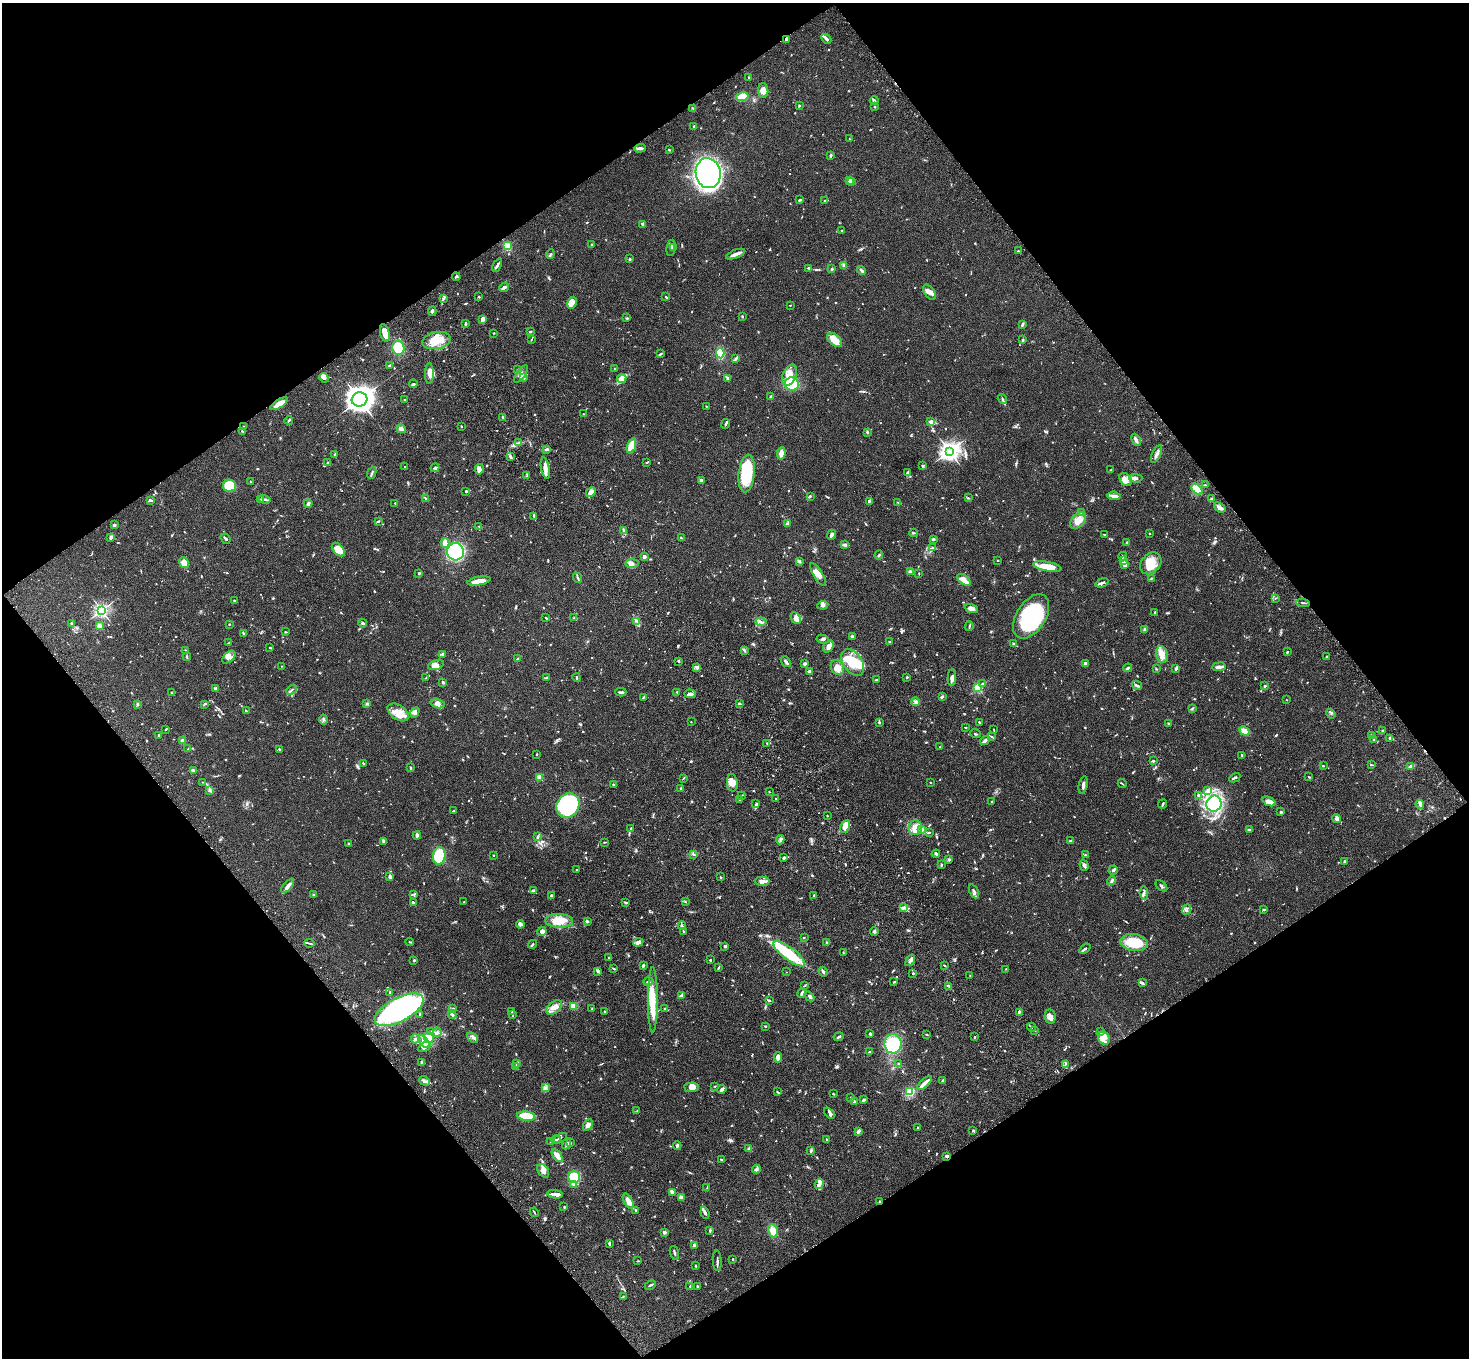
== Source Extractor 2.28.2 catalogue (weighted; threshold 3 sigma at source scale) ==
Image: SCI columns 107-5973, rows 378-5801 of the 6077 x 6038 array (HDU 1 of 3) = the unmasked area's bounding box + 8 px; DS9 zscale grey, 4 x 4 block average (1 PNG px = mean of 4 x 4 image px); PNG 1471 x 1360 px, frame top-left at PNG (2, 3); each listed source drawn as its Kron ellipse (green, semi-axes under 4 px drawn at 4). Shown black and unused: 49% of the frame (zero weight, under 3 of 4 exposures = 6% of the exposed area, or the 3 px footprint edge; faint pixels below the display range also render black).
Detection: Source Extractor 2.28.2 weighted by HDU 2 'WHT'. Background 0.0588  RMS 0.0053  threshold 0.024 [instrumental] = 3 sigma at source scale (4.5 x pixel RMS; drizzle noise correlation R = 1.50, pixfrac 1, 0.05/0.05 arcsec/px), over >= 5 px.
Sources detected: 1278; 3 too faint to see at this stretch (4 x 4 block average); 3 inside a brighter object's white glare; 4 cosmic-ray / hot-pixel residue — neither listed nor drawn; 47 coinciding with a brighter row at this scale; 89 inside a brighter listed object's ellipse — not listed separately; of the other 1132, all 500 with FLUX_AUTO >= 2.21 (the completeness limit of this list) listed and drawn (632 fainter detections not listed), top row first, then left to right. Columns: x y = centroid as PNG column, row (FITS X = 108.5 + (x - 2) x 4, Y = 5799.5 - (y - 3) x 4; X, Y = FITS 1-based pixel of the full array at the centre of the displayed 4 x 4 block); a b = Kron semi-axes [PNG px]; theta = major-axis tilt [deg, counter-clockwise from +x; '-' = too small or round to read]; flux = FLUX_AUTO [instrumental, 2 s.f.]
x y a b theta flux
786 39 4 2 - 5.5
826 39 6 2 -47 12
749 77 3 2 - 2.6
763 91 7 5 -86 18
742 97 6 4 12 77
874 100 4 2 - 5.9
799 106 2 2 - 5.3
875 106 2 2 - 2.8
693 108 3 2 - 3.5
694 126 2 2 - 4.2
849 139 2 2 - 3.4
640 148 6 2 2 13
669 150 3 2 - 2.4
830 155 3 2 - 5.7
708 173 15 12 -81 1200
849 180 3 2 - 21
851 182 3 2 - 6
800 200 3 2 - 4.9
824 201 2 2 - 3.8
643 224 3 2 - 5.9
842 231 2 2 - 3.2
591 245 3 2 - 3.1
507 246 2 2 - 230
671 248 8 2 80 7.4
673 248 3 2 - 3
1018 251 2 2 - 2.3
550 254 5 3 - 3.9
736 254 10 2 20 18
629 259 2 2 - 3.8
497 265 7 2 64 8.2
844 266 4 3 - 5.2
808 268 4 2 - 3.7
832 269 3 2 - 3.5
861 271 5 2 - 5.7
456 277 4 2 - 4.7
504 287 4 2 - 11
930 292 9 5 -56 18
479 297 2 2 - 2.4
666 297 3 2 - 5.7
444 298 3 2 - 4.7
572 303 6 4 63 16
790 305 2 2 - 2.7
432 311 5 2 - 5.3
742 316 3 2 - 2.6
627 318 3 2 - 2.7
483 319 3 2 - 18
465 324 3 2 - 6.4
1022 324 4 2 - 6
530 332 3 2 - 4
385 333 9 4 -77 43
494 333 2 2 - 4
436 340 14 8 11 67
531 340 2 2 - 2.2
835 340 9 5 -40 38
1023 340 3 2 - 3.1
398 348 7 6 - 120
720 353 5 3 - 140
661 354 3 2 - 2.9
736 359 3 2 - 5.6
390 366 3 2 - 6.2
518 369 3 2 - 3.2
614 369 2 2 - 2.7
429 373 10 3 89 23
521 374 10 4 55 15
789 375 11 6 67 34
324 378 5 3 - 6.8
524 378 3 2 - 4.1
728 378 3 2 - 3.6
622 379 5 2 - 73
413 384 4 2 - 3.2
792 384 7 6 - 82
771 397 3 2 - 14
360 399 8 7 - 2400
1002 399 5 2 - 4.9
405 400 2 2 - 3
279 404 10 3 32 35
706 406 2 2 - 2.4
584 414 2 2 - 3.1
503 417 3 2 - 5.6
289 420 4 2 - 3.9
930 422 4 2 - 10
726 424 5 2 - 5
461 426 2 2 - 2.4
244 427 4 2 - 3.8
401 429 5 3 - 13
242 431 3 2 - 3.2
867 432 2 2 - 6.3
1136 440 6 2 -64 11
518 443 2 2 - 2.7
631 446 8 4 71 52
547 449 3 2 - 4
949 451 4 3 - 1200
781 453 6 3 82 20
335 454 2 2 - 3.7
1157 454 9 2 64 12
511 457 3 2 - 3.9
328 463 3 2 - 3.1
646 463 3 2 - 2.2
922 465 3 2 - 2.4
405 467 2 2 - 3.9
435 468 4 3 - 5.3
545 468 11 3 -80 19
479 469 5 4 - 9.1
1111 470 3 2 - 3.3
907 472 3 2 - 2.9
372 473 6 2 67 6.4
747 474 19 8 83 150
527 475 3 2 - 2.6
1136 478 6 3 -1 8.9
1125 479 7 5 -54 21
701 480 2 2 - 6.3
250 481 3 2 - 2.4
1205 485 2 2 - 2.2
229 486 6 6 - 140
1197 489 6 4 -44 72
466 491 3 2 - 2.8
591 492 6 4 45 15
810 496 3 2 - 3.3
1114 496 6 2 -6 17
426 498 2 2 - 3.6
968 498 3 2 - 2.5
265 499 6 2 -15 4.8
1211 499 2 2 - 5.2
260 500 3 2 - 3.2
151 501 4 2 - 5.4
869 501 3 2 - 2.9
898 502 3 2 - 2.4
395 503 4 2 - 3
308 504 4 2 - 7
1220 507 6 3 -39 9
1082 513 3 2 - 4.5
534 516 3 2 - 3.1
378 521 3 2 - 3.9
1078 521 10 6 46 26
788 523 4 2 - 3.2
114 525 3 2 - 8.8
479 526 2 2 - 2.4
624 531 3 2 - 3.2
914 533 4 2 - 2.8
1149 533 2 2 - 3.5
1104 534 2 2 - 2.6
831 535 5 3 - 8.1
110 538 3 3 - 7.5
681 538 4 2 - 2.9
226 539 5 2 - 5.9
933 539 4 3 - 4.5
1127 542 2 2 - 15
445 543 5 4 - 24
845 545 3 3 - 4.6
933 548 4 2 - 2.7
338 550 8 5 -48 55
455 552 8 8 - 450
879 555 5 2 - 3.3
1123 556 4 2 - 3.6
644 557 2 2 - 50
998 560 2 2 - 10
1124 560 3 2 - 3.6
800 561 4 2 - 3.5
184 563 6 4 -54 23
632 563 6 4 10 13
1151 563 12 9 46 58
1125 564 4 2 - 20
1047 567 14 4 -10 65
910 571 4 3 - 6.3
419 573 3 2 - 5.3
919 573 2 2 - 2.4
818 575 13 4 -59 23
577 578 5 2 - 4.5
1151 578 4 2 - 3.4
964 580 8 4 -37 16
479 581 12 3 10 35
1102 583 7 2 21 6.1
1275 598 3 2 - 2.2
234 600 2 2 - 4.2
1303 603 7 2 -7 4.5
823 605 5 4 - 9.7
971 608 7 4 -20 12
101 610 2 2 - 710
1155 613 2 2 - 16
1031 616 24 14 57 260
546 618 3 2 - 3.9
574 618 2 2 - 2.2
796 618 6 4 -64 14
637 621 3 2 - 3.6
761 622 5 2 - 5.6
363 623 4 3 - 4.4
71 624 3 2 - 2.6
229 624 2 2 - 2.9
99 626 2 2 - 100
969 626 5 2 - 4.5
1145 629 3 3 - 6.3
285 632 2 2 - 3
243 633 3 2 - 3.5
852 636 3 3 - 3.6
823 639 6 3 -10 5.5
890 642 2 2 - 6
229 643 3 2 - 4
1014 644 3 2 - 4.8
828 647 6 4 51 18
270 648 4 2 - 3.2
186 650 3 2 - 2.3
744 650 4 2 - 3.7
1287 652 3 2 - 2.8
443 654 4 2 - 4.1
1162 655 8 5 -74 29
187 657 4 2 - 3.6
229 657 7 5 41 14
1326 657 2 2 - 2.8
518 659 3 2 - 12
679 661 3 2 - 4
786 662 6 2 -50 10
853 662 15 9 -55 100
805 664 2 2 - 10
1085 664 4 3 - 15
436 665 8 4 17 19
281 666 2 2 - 2.3
697 667 4 2 - 4
837 667 8 6 -61 22
1219 667 7 2 7 9.7
1128 668 4 2 - 5.6
1156 669 3 2 - 2.3
1176 669 3 2 - 7.9
809 671 2 2 - 11
907 677 2 2 - 3.7
426 678 3 2 - 2.3
546 678 3 2 - 3.4
577 678 4 2 - 3.3
952 678 8 4 86 14
876 680 3 2 - 3.4
443 683 4 2 - 3.8
983 684 3 2 - 5.8
1137 685 5 2 - 4.8
1265 686 3 2 - 3.5
978 688 2 2 - 330
216 689 3 3 - 7.8
292 690 6 2 45 6
621 692 5 2 - 7.2
677 692 4 2 - 2.8
171 693 2 2 - 2.7
690 694 6 3 -1 13
644 697 3 2 - 3.5
942 697 3 2 - 3.3
1286 700 2 2 - 2.8
916 702 4 4 - 8.4
367 703 2 2 - 7.3
137 704 3 2 - 6.2
204 704 3 2 - 2.6
438 704 7 4 -15 12
739 704 3 2 - 3.8
1192 708 3 2 - 2.7
246 711 3 2 - 3.2
398 712 12 7 -34 44
415 712 5 4 - 9
1331 714 5 2 - 2.4
323 720 5 2 - 4.8
691 722 2 2 - 3.1
879 722 3 2 - 3.2
979 722 3 2 - 3.1
1168 723 2 2 - 2.8
965 727 2 2 - 4.1
166 729 3 2 - 3
994 730 3 2 - 2.3
1244 731 5 4 - 21
1383 731 2 2 - 8
975 734 5 2 - 3.7
159 735 2 2 - 6.1
1371 735 2 2 - 3.2
992 737 3 2 - 2.6
1390 738 3 3 - 4.6
1373 740 2 2 - 2.7
183 741 2 2 - 24
985 741 5 3 - 10
767 743 2 2 - 3.2
940 747 2 2 - 3.9
188 749 3 2 - 2.4
279 749 2 2 - 3.2
536 754 2 2 - 2.6
1242 755 3 2 - 3.4
1153 761 3 2 - 4.5
363 763 2 2 - 4.5
1371 765 4 2 - 2.2
1323 766 3 2 - 2.9
1410 767 4 3 - 7.8
411 768 3 2 - 4
193 770 3 2 - 6
540 777 2 2 - 110
1309 777 4 2 - 2.5
684 778 3 2 - 2.8
1235 778 6 2 28 4.6
202 782 2 2 - 2.8
930 782 2 2 - 4.2
732 783 9 5 -85 22
613 784 3 2 - 2.7
1122 784 5 2 - 2.3
1083 785 9 3 78 11
681 788 4 2 - 4.1
209 790 3 3 - 4.5
1207 791 3 2 - 3.1
769 792 2 2 - 2.6
1199 795 3 2 - 9.6
742 796 3 2 - 2.7
775 798 2 2 - 3.6
740 799 3 2 - 2.3
1269 801 7 3 -24 24
992 802 2 2 - 6.5
756 804 4 2 - 2.4
1163 804 4 2 - 5.2
1214 804 8 7 - 370
1420 804 4 2 - 7
568 805 13 11 54 300
454 811 2 2 - 6.1
1281 812 3 2 - 4.5
827 816 2 2 - 2.9
1336 818 4 3 - 12
845 826 7 4 65 32
631 828 4 2 - 5.2
915 828 7 6 - 25
922 829 3 2 - 3.2
1250 830 4 3 - 5.6
929 832 3 2 - 2.7
417 835 4 3 - 8.2
537 837 4 3 - 4
780 840 5 2 - 5.4
383 841 4 2 - 5.1
1071 841 3 2 - 7.2
605 842 3 2 - 2.3
349 843 3 2 - 2.9
693 854 3 2 - 3.2
936 854 4 3 - 4.9
493 855 2 2 - 3.6
1085 855 3 2 - 3.5
439 856 9 6 83 140
784 858 3 3 - 3.8
949 860 3 2 - 2.6
1345 861 2 2 - 5.7
941 865 2 2 - 3.8
1084 865 6 3 -72 8.3
576 870 2 2 - 2.3
1113 870 5 2 - 6.7
390 876 3 2 - 16
720 877 3 2 - 3.3
1111 880 4 3 - 6.1
762 881 7 4 0 14
288 886 8 3 50 17
1161 886 7 2 -42 6.1
533 891 4 2 - 11
974 891 7 2 -65 7.2
1144 893 7 2 -85 5.2
414 894 3 2 - 3.5
314 895 4 3 - 3.6
814 895 2 2 - 7
551 896 3 2 - 7.4
413 902 3 2 - 3.5
464 902 2 2 - 2.5
625 902 4 2 - 3.8
685 902 3 2 - 2.6
904 908 3 2 - 4.4
1263 909 3 2 - 2.9
1187 910 5 2 - 3.4
559 921 14 7 -1 55
587 921 2 2 - 7.9
520 924 4 3 - 10
682 926 4 2 - 4.6
542 931 4 4 - 7.6
874 931 4 2 - 5.9
683 932 2 2 - 3.2
804 938 2 2 - 2.4
409 942 4 2 - 2.3
638 942 5 2 - 19
826 942 3 2 - 2.6
309 943 5 2 - 3.6
1134 943 14 8 -8 90
532 944 5 2 - 3.5
725 946 2 2 - 30
1085 949 6 2 39 5.5
843 953 3 2 - 2.2
789 954 19 6 -37 160
609 957 2 2 - 3.4
414 960 2 2 - 3.5
710 960 2 2 - 2.5
910 960 6 3 54 9.1
643 965 4 2 - 11
945 966 3 2 - 2.6
718 968 4 2 - 3.1
613 969 3 2 - 2.6
1006 969 2 2 - 3.6
598 972 3 2 - 3.5
786 972 2 2 - 2.8
823 972 5 2 - 7.5
913 973 2 2 - 2.9
970 976 2 2 - 2.6
648 982 4 2 - 3.6
894 982 2 2 - 3.5
1142 983 4 3 - 5.5
804 986 3 2 - 3.5
949 986 3 2 - 6.3
390 992 2 2 - 2.6
802 993 5 2 - 5.5
682 995 3 3 - 5.1
809 996 6 2 -44 8.4
653 1000 32 5 -90 65
769 1000 2 2 - 4.4
574 1006 3 2 - 31
554 1007 9 5 39 26
453 1008 3 2 - 2.2
592 1009 2 2 - 10
665 1009 2 2 - 12
399 1010 27 11 28 830
604 1011 2 2 - 2.9
512 1012 3 2 - 4
1019 1012 3 2 - 7.1
420 1014 2 2 - 4
452 1014 4 2 - 7.8
512 1014 3 2 - 2.2
1050 1016 7 5 -80 13
765 1026 2 2 - 2.6
1032 1027 4 2 - 3.7
1035 1031 3 2 - 2.4
431 1032 4 2 - 3.1
437 1032 5 2 - 5
1101 1032 3 2 - 4.6
870 1034 3 3 - 4.4
927 1035 2 2 - 3.2
429 1037 5 4 - 48
838 1037 5 2 - 5
974 1037 2 2 - 3.1
473 1038 6 2 -38 6.5
1104 1038 7 5 -60 18
415 1039 4 3 - 6.3
424 1042 7 4 -52 15
893 1044 9 8 - 280
424 1047 7 3 29 13
869 1052 3 2 - 2.4
778 1057 5 3 - 22
422 1063 4 2 - 4
517 1063 2 2 - 19
899 1063 2 2 - 2.4
1065 1064 3 2 - 2.6
516 1067 2 2 - 2.5
943 1080 4 2 - 5.6
424 1081 6 3 -39 7.6
924 1083 9 2 43 25
715 1086 2 2 - 2.5
692 1087 7 5 0 19
545 1088 3 3 - 6.4
722 1089 5 3 - 7
777 1092 4 2 - 3.1
910 1092 3 2 - 68
833 1094 2 2 - 2.2
851 1098 3 2 - 2.7
864 1100 4 2 - 7.9
854 1102 3 2 - 5.5
637 1111 3 2 - 2.7
829 1113 6 4 -46 8.5
526 1116 9 4 -6 110
588 1125 6 4 60 12
918 1128 2 2 - 12
973 1131 2 2 - 7.2
858 1132 4 3 - 4.9
560 1138 7 2 25 4.4
556 1140 5 2 - 4.7
827 1140 4 2 - 4.5
551 1142 2 2 - 3.9
570 1143 3 2 - 3.4
567 1144 6 2 66 8.5
677 1145 4 2 - 6.7
749 1149 3 2 - 7.4
810 1151 3 2 - 5.4
557 1155 7 3 -58 34
947 1156 2 2 - 8.3
721 1159 3 2 - 4.2
756 1169 4 3 - 5.2
543 1171 7 5 -56 16
574 1177 6 6 - 110
573 1184 4 3 - 7
819 1184 5 3 - 8.8
707 1188 4 2 - 2.2
672 1192 4 2 - 18
555 1194 8 2 -6 14
681 1197 4 3 - 16
628 1201 8 4 -60 31
880 1201 2 2 - 8.3
564 1206 4 2 - 2.5
636 1210 3 2 - 2.5
534 1212 5 2 - 2.9
705 1213 6 2 -70 5.8
710 1231 4 2 - 3.1
773 1231 7 5 -75 28
664 1232 2 2 - 37
609 1243 3 2 - 5.9
695 1246 4 2 - 6
674 1253 7 2 -72 4.7
732 1259 3 2 - 2.3
638 1261 2 2 - 2.4
717 1261 10 2 -86 6.8
696 1266 2 2 - 2.5
650 1285 6 2 26 5
690 1286 3 2 - 2.3
697 1286 2 2 - 4.3
623 1297 3 2 - 2.3
Overlapping masked pixels (flux is a lower limit): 4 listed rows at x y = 786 39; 279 404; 947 1156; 880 1201
Diffuse or blended objects may show on this block-average render without a row.